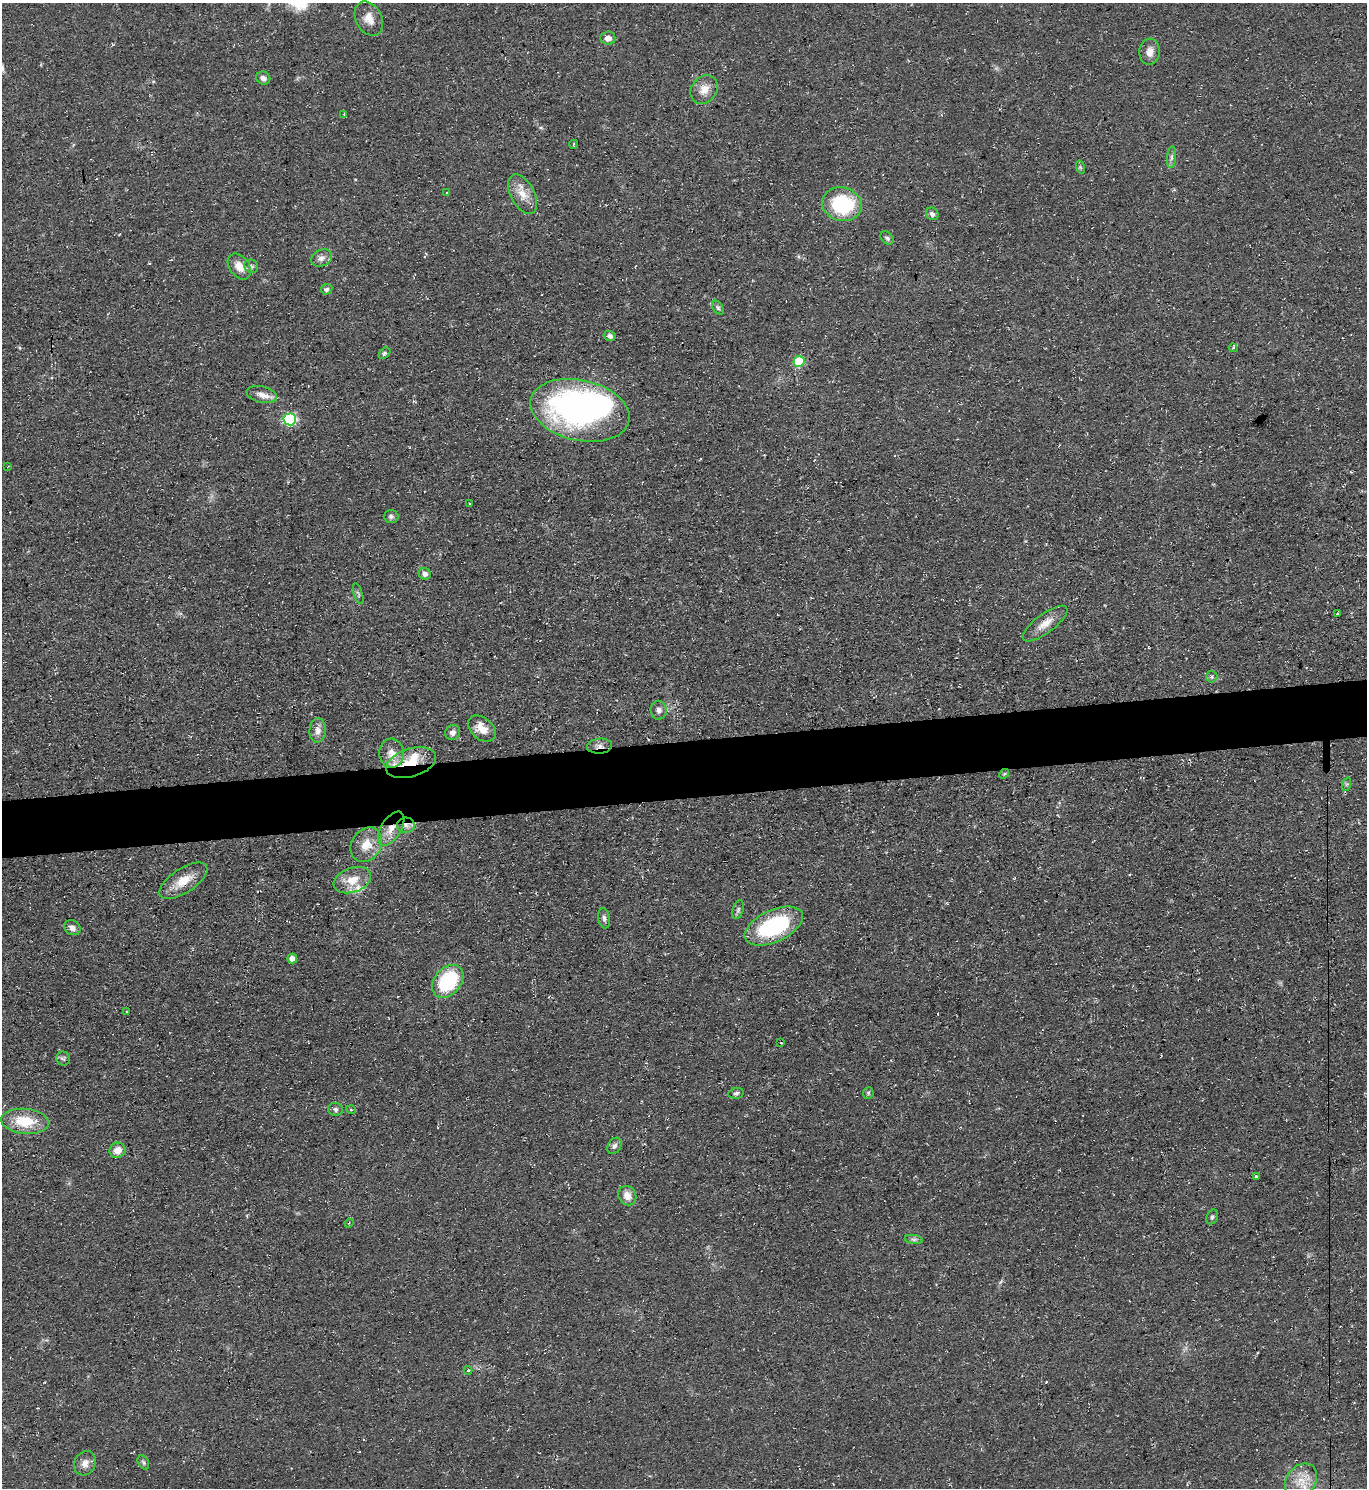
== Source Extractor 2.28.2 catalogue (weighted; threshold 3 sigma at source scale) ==
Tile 5 of 3 x 3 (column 2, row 2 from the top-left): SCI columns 1491-2855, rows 1487-2972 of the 4443 x 4458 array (HDU 1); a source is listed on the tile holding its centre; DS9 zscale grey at full resolution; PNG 1369 x 1490 px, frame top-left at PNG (2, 3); each listed source drawn as its Kron ellipse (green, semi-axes under 4 px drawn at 4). Shown black and unused: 4% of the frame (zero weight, under 3 of 4 exposures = <1% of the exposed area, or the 3 px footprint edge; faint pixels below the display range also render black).
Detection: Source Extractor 2.28.2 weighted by HDU 2 'WHT'; one run over the whole footprint, this tile lists its part. Background 0.0606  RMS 0.0071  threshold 0.0321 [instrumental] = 3 sigma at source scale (4.5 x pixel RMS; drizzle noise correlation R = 1.50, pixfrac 1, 0.05/0.05 arcsec/px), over >= 5 px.
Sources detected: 78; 1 inside a brighter object's white glare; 1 cosmic-ray / hot-pixel residue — neither listed nor drawn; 3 inside a brighter listed object's ellipse — not listed separately; the other 73 listed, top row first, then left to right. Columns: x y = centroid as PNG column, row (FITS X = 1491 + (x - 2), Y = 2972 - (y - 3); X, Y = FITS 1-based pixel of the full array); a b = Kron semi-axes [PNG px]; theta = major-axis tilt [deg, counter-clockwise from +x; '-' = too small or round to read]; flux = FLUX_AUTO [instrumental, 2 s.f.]
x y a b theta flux
369 19 18 13 -62 8.2
608 38 7 6 - 4.5
1150 52 13 10 84 6
263 78 7 6 - 2.9
704 89 15 12 52 8.2
344 114 4 3 - 0.62
574 144 4 3 - 0.55
1172 157 11 4 85 2.1
1080 167 7 4 -71 1.2
446 193 3 3 - 0.73
523 194 21 12 -62 10
842 204 20 16 -16 53
932 214 6 6 - 2.7
887 238 7 5 -44 1.8
321 258 11 8 23 3.9
239 266 14 10 -53 8.2
251 266 7 6 - 2
327 289 6 5 - 2.5
718 308 8 5 -54 1.4
610 336 6 5 - 2.2
1233 348 4 4 - 1.1
384 353 7 4 41 1.3
799 361 5 5 - 34
262 394 15 8 -13 5.7
580 410 50 30 -13 240
290 419 6 6 - 98
8 466 3 2 - 0.44
469 504 3 3 - 0.71
391 516 7 6 - 1.8
425 574 6 5 - 2.7
358 594 11 4 -73 1.5
1337 614 3 2 - 0.69
1045 624 27 9 37 9.1
1212 676 6 6 - 1.5
659 710 9 8 - 3.5
482 728 16 10 -42 9.5
318 730 12 8 87 4.9
452 732 8 7 - 3.3
600 746 12 7 4 4.4
391 753 14 12 -87 8.5
411 763 26 14 17 21
1004 774 5 4 - 0.82
1347 784 7 4 71 1.1
406 825 9 7 -2 3.9
391 829 19 10 58 11
366 845 18 14 56 13
352 880 19 12 19 12
183 881 27 12 33 14
738 910 9 5 73 1.9
604 918 10 6 -81 2.4
774 926 31 16 25 72
72 928 8 7 - 3.7
292 959 5 5 - 4.4
448 981 18 13 50 54
127 1012 3 2 - 1.1
781 1043 2 2 - 0.76
63 1059 7 6 - 1.7
736 1093 8 5 11 1.7
868 1093 6 5 - 1.2
335 1109 7 6 - 1.8
351 1110 5 3 - 0.68
25 1121 24 12 -6 23
614 1146 9 6 57 2.6
117 1150 8 7 - 6.9
1256 1177 3 3 - 2.2
627 1196 10 8 -58 6.4
1212 1217 8 5 65 1.5
349 1223 5 3 - 0.78
914 1239 9 4 -8 1.8
468 1370 4 4 - 0.96
143 1462 7 5 -61 1.4
85 1463 12 10 64 5.1
1301 1481 19 14 53 14
Overlapping masked pixels (flux is a lower limit): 4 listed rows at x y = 600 746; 411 763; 406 825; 391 829